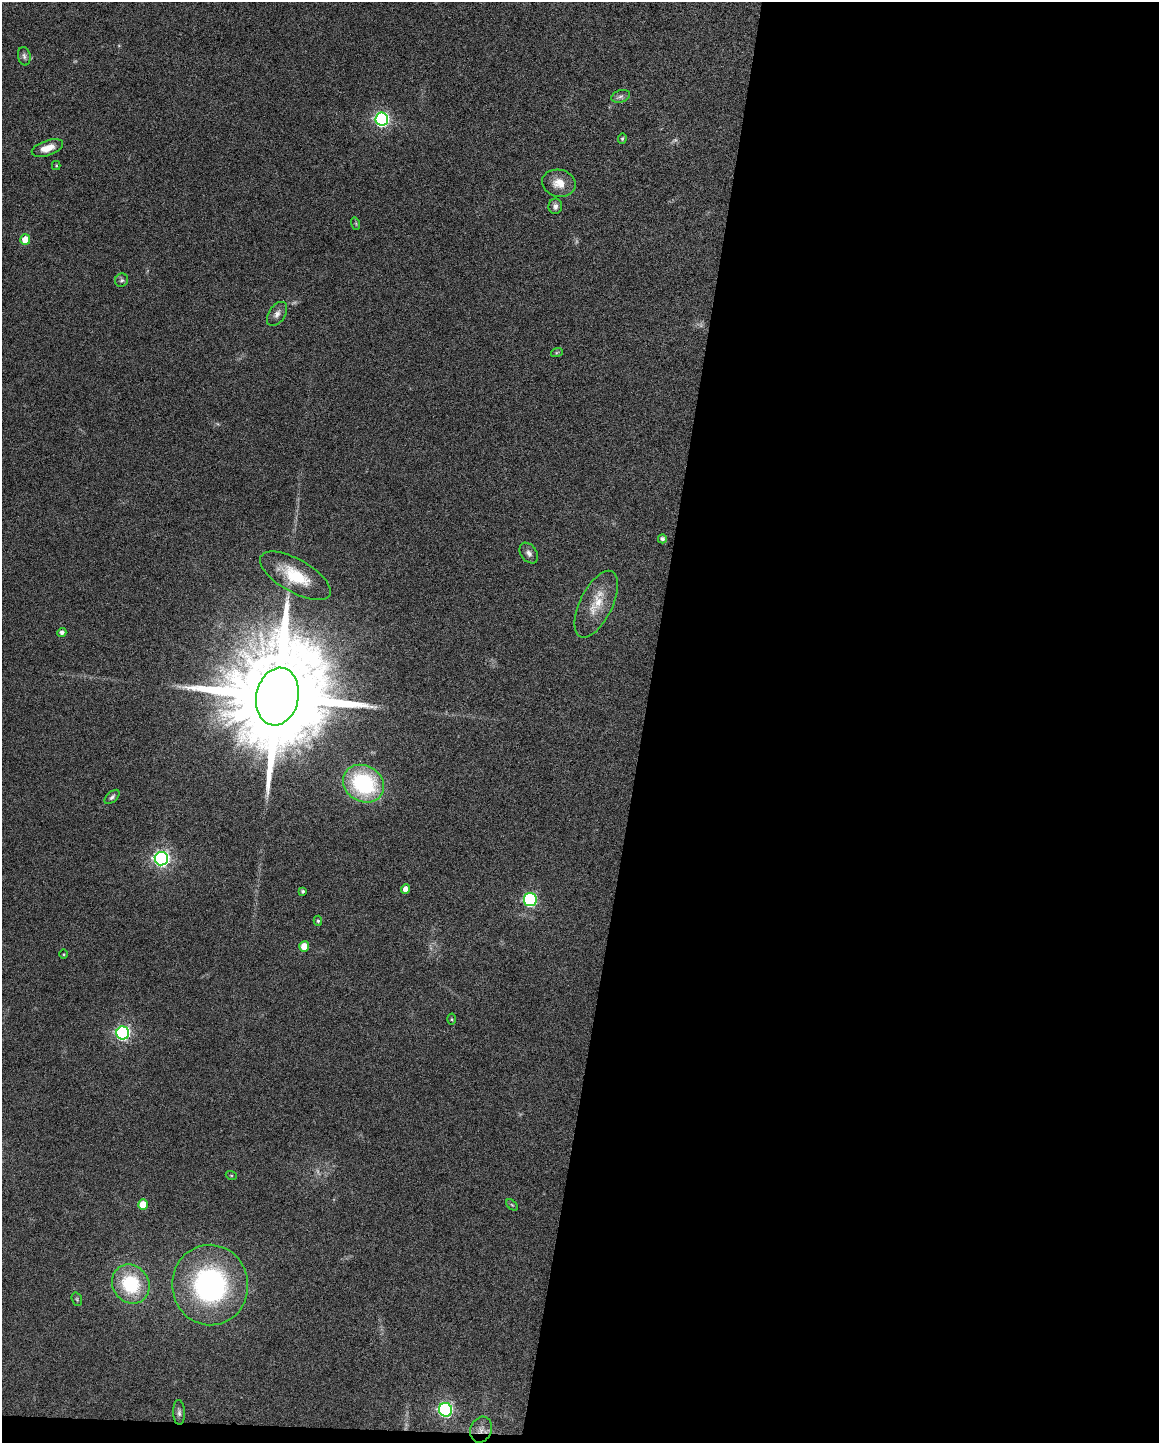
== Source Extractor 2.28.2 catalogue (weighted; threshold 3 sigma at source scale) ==
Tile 12 of 4 x 3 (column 4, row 3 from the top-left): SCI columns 3473-4629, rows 220-1660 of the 4630 x 4648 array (HDU 1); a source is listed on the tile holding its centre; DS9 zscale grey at full resolution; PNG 1161 x 1445 px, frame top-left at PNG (2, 2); each listed source drawn as its Kron ellipse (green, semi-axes under 4 px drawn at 4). Shown black and unused: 45% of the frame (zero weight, under 4 of 8 exposures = <1% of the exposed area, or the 3 px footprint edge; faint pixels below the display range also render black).
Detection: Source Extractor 2.28.2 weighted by HDU 2 'WHT'; one run over the whole footprint, this tile lists its part. Background 0.0691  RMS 0.0048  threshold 0.0198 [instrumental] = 3 sigma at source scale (4.09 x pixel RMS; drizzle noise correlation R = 1.36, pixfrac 0.8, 0.05/0.05 arcsec/px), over >= 5 px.
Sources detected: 44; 5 too faint to see at this stretch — neither listed nor drawn; the other 39 listed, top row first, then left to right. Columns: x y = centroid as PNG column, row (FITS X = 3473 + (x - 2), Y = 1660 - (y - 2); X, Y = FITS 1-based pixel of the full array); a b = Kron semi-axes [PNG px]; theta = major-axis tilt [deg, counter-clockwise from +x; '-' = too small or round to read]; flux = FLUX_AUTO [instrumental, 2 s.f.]
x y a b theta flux
24 56 9 6 -79 1.3
621 96 9 6 18 1.5
382 119 6 6 - 120
622 139 5 4 - 0.61
47 148 16 7 18 5.5
56 165 4 4 - 0.44
559 183 17 13 -11 6.5
555 206 8 7 - 1.8
356 224 6 4 -73 0.6
25 240 5 5 - 6.8
122 280 7 6 - 1
277 314 13 8 56 2.6
557 352 6 4 20 0.56
662 539 4 4 - 1.2
529 553 11 8 -55 1.9
295 576 39 16 -29 19
596 604 36 16 64 12
62 632 4 4 - 1.7
277 697 29 21 79 17000
364 784 21 18 -30 51
112 797 9 5 43 1.2
161 859 7 6 - 160
406 889 5 4 - 2.8
303 891 3 3 - 0.82
530 899 6 6 - 81
318 921 5 4 - 0.75
304 946 5 5 - 8.4
64 954 4 3 - 0.42
452 1019 5 3 - 0.48
123 1033 6 6 - 110
231 1175 5 3 - 0.46
143 1205 5 5 - 10
512 1205 7 4 -44 0.6
131 1284 20 18 -53 28
210 1285 40 38 -85 87
77 1299 7 5 -69 0.71
446 1410 7 6 - 110
179 1412 12 6 -88 1.5
481 1430 13 10 66 3.2
Overlapping masked pixels (flux is a lower limit): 1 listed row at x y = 481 1430